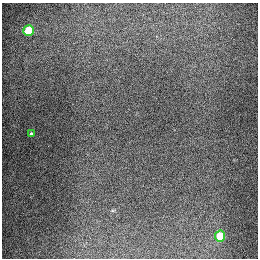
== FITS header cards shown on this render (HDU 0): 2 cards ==
NAXIS1  =                  256
NAXIS2  =                  256

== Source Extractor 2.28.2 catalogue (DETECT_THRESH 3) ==
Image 256 x 256 px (HDU 0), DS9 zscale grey, 1 PNG px = 1 image px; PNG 260 x 260 px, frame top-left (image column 1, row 256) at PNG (2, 3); each listed source drawn as its Kron ellipse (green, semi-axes under 4 px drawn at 4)
Background 1290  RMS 26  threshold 79.5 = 3 sigma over >= 5 px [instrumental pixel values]
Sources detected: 3; all 3 listed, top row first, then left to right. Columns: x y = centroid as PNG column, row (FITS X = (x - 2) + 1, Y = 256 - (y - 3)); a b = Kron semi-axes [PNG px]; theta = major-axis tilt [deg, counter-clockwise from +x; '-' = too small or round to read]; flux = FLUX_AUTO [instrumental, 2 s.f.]
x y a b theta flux
29 31 5 5 - 93000
31 134 3 3 - 2200
220 236 5 5 - 68000